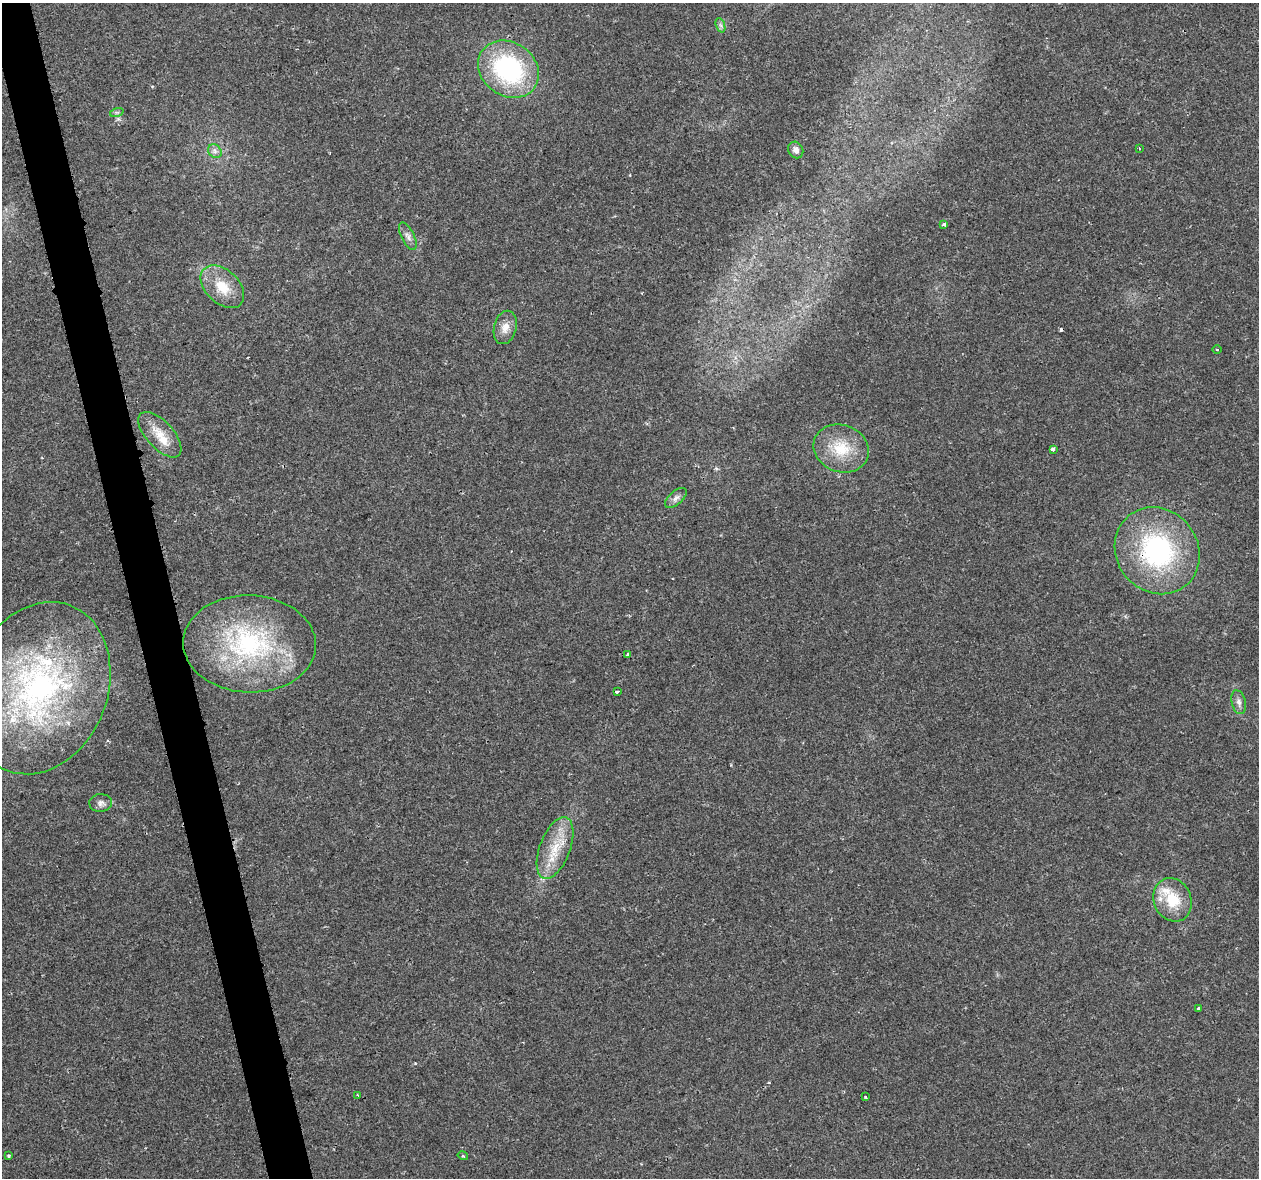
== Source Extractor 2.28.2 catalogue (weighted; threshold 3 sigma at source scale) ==
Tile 11 of 4 x 4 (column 3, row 3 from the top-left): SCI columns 2528-3784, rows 1262-2437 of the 5057 x 4923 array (HDU 1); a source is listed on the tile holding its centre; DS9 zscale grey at full resolution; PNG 1261 x 1180 px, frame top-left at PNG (2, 3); each listed source drawn as its Kron ellipse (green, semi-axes under 4 px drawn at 4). Shown black and unused: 3% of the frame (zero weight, under 2 of 3 exposures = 3% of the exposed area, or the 3 px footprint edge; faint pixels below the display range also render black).
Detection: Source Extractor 2.28.2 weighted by HDU 2 'WHT'; one run over the whole footprint, this tile lists its part. Background 0.0296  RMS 0.0032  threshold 0.0145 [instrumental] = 3 sigma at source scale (4.5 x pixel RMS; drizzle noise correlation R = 1.50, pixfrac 1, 0.0396/0.0396 arcsec/px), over >= 5 px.
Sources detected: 33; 2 cosmic-ray / hot-pixel residue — neither listed nor drawn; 2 inside a brighter listed object's ellipse — not listed separately; the other 29 listed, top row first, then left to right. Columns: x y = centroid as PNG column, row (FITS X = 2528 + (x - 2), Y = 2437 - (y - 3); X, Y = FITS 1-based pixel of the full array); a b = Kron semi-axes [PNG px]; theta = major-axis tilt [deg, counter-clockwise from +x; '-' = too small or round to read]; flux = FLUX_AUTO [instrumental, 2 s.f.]
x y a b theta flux
720 25 7 4 -70 0.83
508 69 32 26 -36 44
117 112 7 4 18 0.54
1139 148 3 2 - 0.26
796 150 8 7 - 1.4
215 151 7 6 - 1.1
944 224 4 3 - 0.85
408 236 15 6 -63 1.6
222 287 25 16 -43 8.4
505 327 17 11 76 3.2
1217 349 4 3 - 0.29
160 435 28 13 -47 6.6
841 448 28 23 -20 12
1053 449 3 3 - 2.3
676 498 13 6 41 1.5
1157 551 45 40 -51 50
249 644 66 48 -2 54
628 654 3 3 - 0.73
39 688 88 69 69 110
617 691 4 3 - 0.76
1239 702 12 7 -76 1.5
101 803 11 9 2 1.5
555 848 32 15 69 9.9
1173 900 22 18 -67 10
1199 1008 4 3 - 0.95
358 1095 3 3 - 0.48
865 1097 3 2 - 0.27
9 1156 3 3 - 0.99
463 1156 5 3 - 0.34
Overlapping masked pixels (flux is a lower limit): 1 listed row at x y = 1157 551